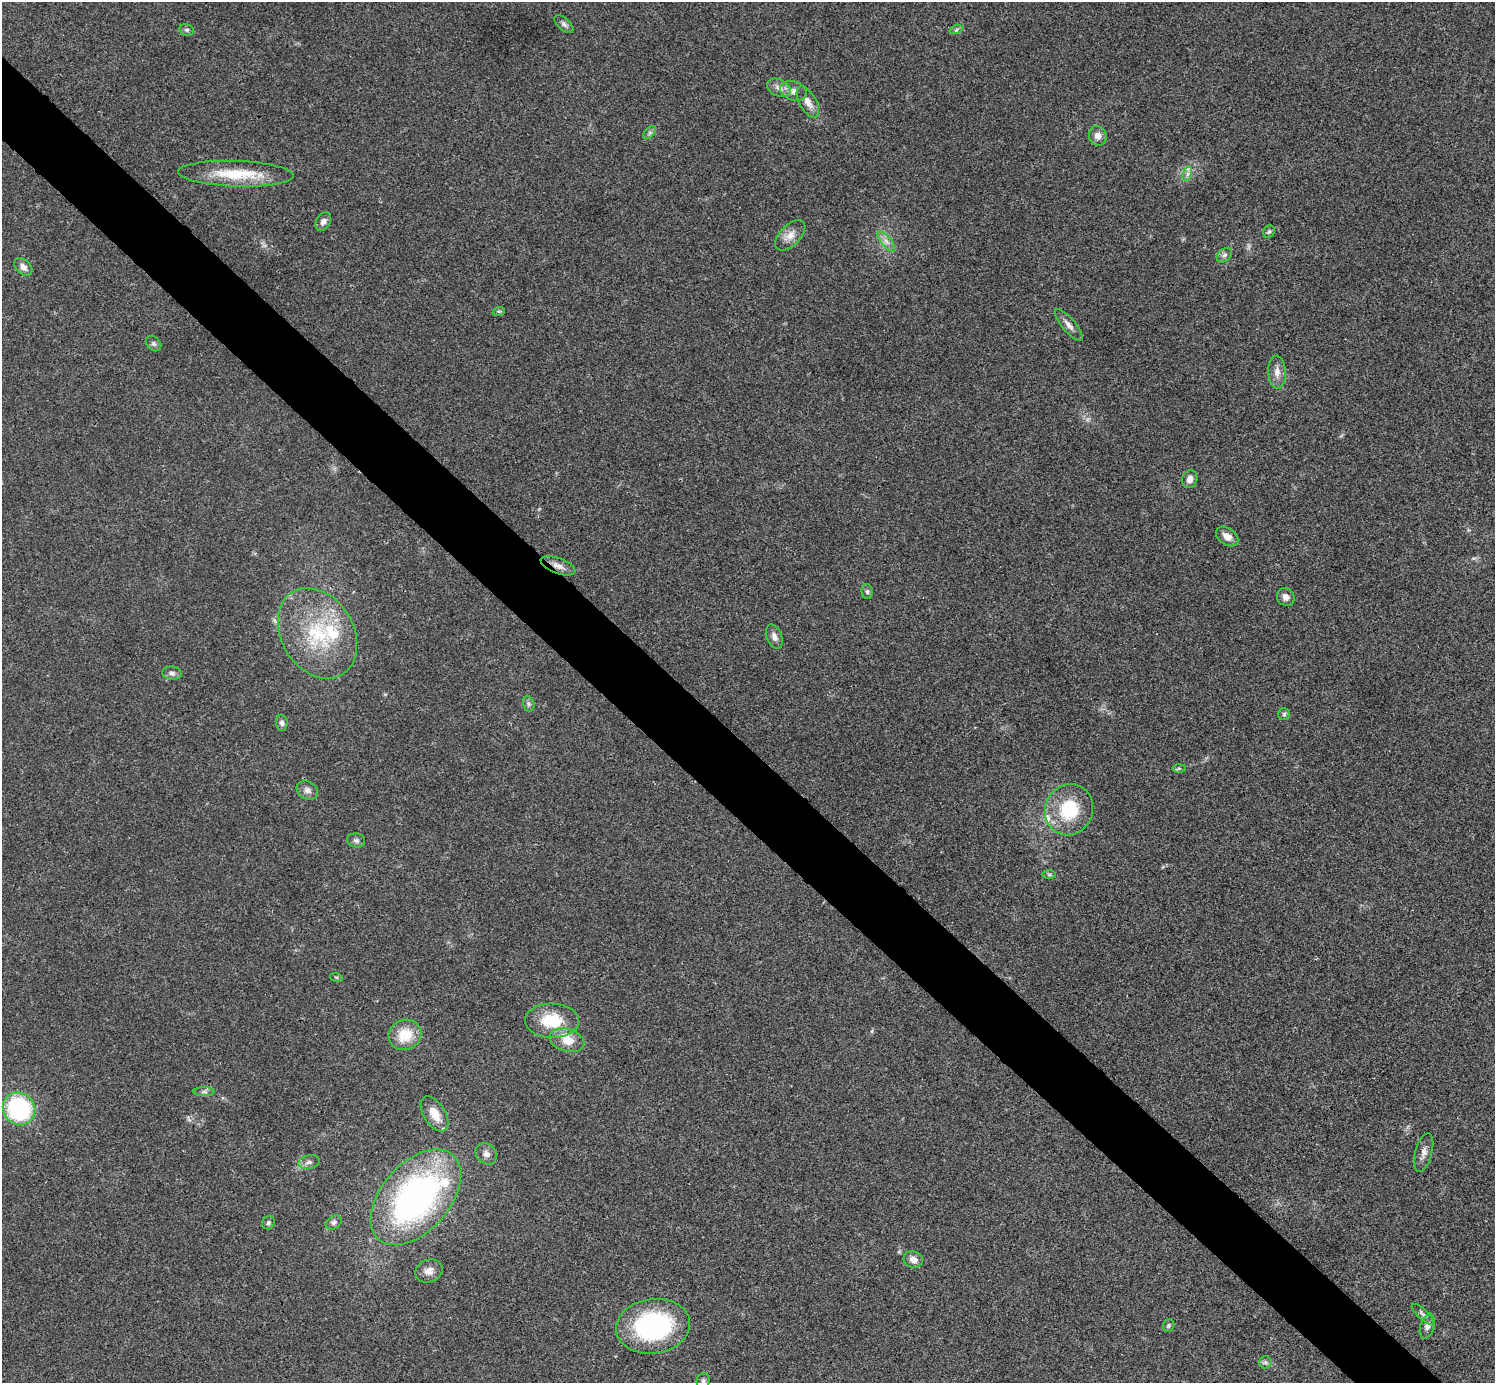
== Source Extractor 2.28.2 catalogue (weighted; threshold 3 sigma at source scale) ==
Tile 11 of 4 x 4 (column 3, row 3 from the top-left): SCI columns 2994-4486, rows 1682-3062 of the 5983 x 5983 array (HDU 1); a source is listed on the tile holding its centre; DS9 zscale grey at full resolution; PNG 1497 x 1385 px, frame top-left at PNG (2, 2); each listed source drawn as its Kron ellipse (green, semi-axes under 4 px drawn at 4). Shown black and unused: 5% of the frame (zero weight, under 3 of 4 exposures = <1% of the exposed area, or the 3 px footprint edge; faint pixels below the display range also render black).
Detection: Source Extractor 2.28.2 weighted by HDU 2 'WHT'; one run over the whole footprint, this tile lists its part. Background 0.0192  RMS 0.004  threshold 0.0179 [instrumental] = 3 sigma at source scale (4.5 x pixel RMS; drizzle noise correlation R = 1.50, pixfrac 1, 0.05/0.05 arcsec/px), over >= 5 px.
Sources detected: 61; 4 inside a brighter listed object's ellipse — not listed separately; the other 57 listed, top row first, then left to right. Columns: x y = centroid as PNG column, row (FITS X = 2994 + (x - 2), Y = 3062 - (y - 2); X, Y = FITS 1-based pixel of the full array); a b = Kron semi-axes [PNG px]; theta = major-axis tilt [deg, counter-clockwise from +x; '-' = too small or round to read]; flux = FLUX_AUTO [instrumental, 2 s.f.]
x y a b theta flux
564 24 11 6 -42 1.2
187 30 7 5 -14 0.91
956 30 6 4 18 0.71
779 88 12 8 -25 2.6
793 91 13 9 -18 2.6
808 102 17 8 -60 3.4
650 133 8 4 46 0.89
1098 136 10 9 - 2.6
236 174 58 13 -2 17
1187 174 7 4 71 1.2
323 222 10 7 57 1.7
1269 232 6 5 - 0.74
790 235 19 10 45 3.9
886 241 12 5 -50 1.9
1224 255 8 6 39 1.2
23 267 10 7 -45 2.4
499 311 6 4 18 0.66
1069 325 20 6 -50 2.4
153 343 9 6 -45 1.1
1277 372 16 9 -87 3.1
1190 479 9 7 70 2.1
1227 536 12 8 -35 3.3
558 566 18 7 -21 2.9
867 592 7 5 -86 0.92
1286 597 9 8 - 2
317 633 48 36 -59 35
774 637 13 7 -69 2.2
172 673 10 6 -6 1.4
529 704 8 5 -73 0.95
1284 714 6 6 - 0.76
282 723 8 6 -83 1.2
1179 768 6 4 1 0.61
307 790 11 9 -33 2
1069 810 26 24 64 20
356 840 9 7 -10 1.2
1049 875 7 4 -1 0.75
336 977 6 4 -18 0.59
552 1021 27 17 -1 16
405 1035 17 15 27 10
567 1040 18 11 -16 6
204 1092 10 4 0 0.99
19 1109 17 15 -40 48
435 1114 19 10 -57 6.6
1424 1152 20 8 74 2.6
486 1154 11 9 -41 2.2
309 1162 10 6 13 1.6
416 1197 56 34 49 120
334 1222 9 6 33 1.2
268 1223 7 6 - 0.82
913 1259 10 8 -22 2.7
429 1271 14 11 22 3.1
1423 1314 14 5 -43 1.3
653 1326 37 27 7 56
1169 1326 6 5 - 0.7
1427 1326 13 7 74 2.1
1265 1362 6 6 - 0.92
703 1381 7 6 - 0.98
Overlapping masked pixels (flux is a lower limit): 2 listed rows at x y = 558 566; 317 633